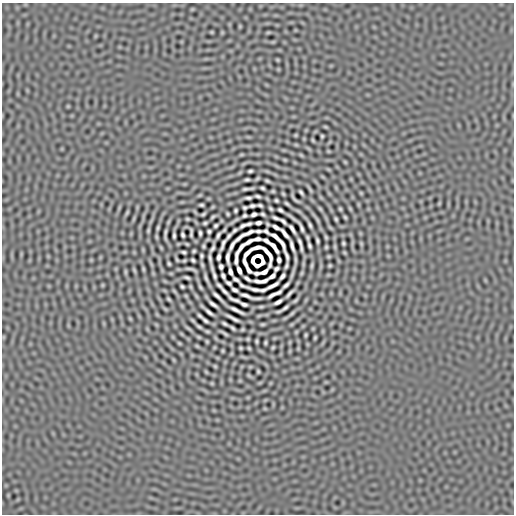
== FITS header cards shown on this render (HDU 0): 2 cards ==
NAXIS1  =                  512
NAXIS2  =                  512

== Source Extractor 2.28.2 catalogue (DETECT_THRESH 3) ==
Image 512 x 512 px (HDU 0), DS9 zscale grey, 1 PNG px = 1 image px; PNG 516 x 516 px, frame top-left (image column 1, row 512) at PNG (2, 3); no overlay
Background 1.49e-06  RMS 2.1e-04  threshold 6.41e-04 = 3 sigma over >= 5 px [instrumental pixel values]
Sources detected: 206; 10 with non-positive FLUX_AUTO (blend fragments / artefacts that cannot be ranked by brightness) are not listed; the other 196 listed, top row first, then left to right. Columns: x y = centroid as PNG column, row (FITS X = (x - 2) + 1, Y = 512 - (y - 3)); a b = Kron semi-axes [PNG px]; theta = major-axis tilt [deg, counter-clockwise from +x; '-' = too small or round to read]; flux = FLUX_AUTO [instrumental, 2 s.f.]
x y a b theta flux
240 26 6 3 72 0.012
211 32 3 2 - 0.014
268 32 6 4 1 0.012
277 60 3 2 - 0.012
68 106 4 3 - 0.014
296 135 3 2 - 0.014
322 136 3 3 - 0.017
313 140 4 2 - 0.016
296 145 6 4 -19 0.012
328 151 4 3 - 0.013
241 155 7 3 19 0.014
301 155 6 3 -45 0.015
285 160 6 3 -18 0.012
345 162 5 3 - 0.015
328 169 6 4 -19 0.011
250 171 4 3 - 0.024
267 171 7 4 -19 0.015
257 178 4 2 - 0.017
247 179 5 3 - 0.024
267 181 5 3 - 0.021
262 188 4 3 - 0.022
245 189 7 2 3 0.031
273 191 3 3 - 0.017
301 192 6 3 -53 0.027
361 193 5 3 - 0.014
283 194 3 2 - 0.015
258 196 5 3 - 0.027
248 198 7 3 -1 0.033
295 199 11 2 -48 0.022
276 200 4 3 - 0.02
439 203 5 3 - 0.013
287 204 5 3 - 0.022
201 205 5 3 - 0.023
260 205 5 3 - 0.024
252 206 6 3 5 0.032
245 207 4 3 - 0.022
271 208 4 3 - 0.021
320 209 4 2 - 0.017
340 209 3 2 - 0.016
235 210 3 3 - 0.021
280 210 6 3 -35 0.029
127 212 4 2 - 0.017
195 212 8 3 -58 0.013
203 214 5 2 - 0.02
228 214 4 2 - 0.017
254 214 5 3 - 0.034
262 214 4 3 - 0.022
244 216 4 3 - 0.023
213 217 5 3 - 0.02
345 217 4 2 - 0.017
276 218 7 3 -19 0.029
134 219 9 3 69 0.022
187 219 3 2 - 0.016
336 219 4 3 - 0.02
235 220 13 2 34 0.039
317 220 11 4 -60 0.026
283 221 7 3 -42 0.032
205 223 4 3 - 0.021
258 223 5 3 - 0.036
249 224 5 3 - 0.028
310 225 6 2 -67 0.029
216 226 4 3 - 0.024
243 226 6 3 27 0.032
276 227 7 3 -31 0.043
330 227 9 3 -45 0.014
158 228 4 2 - 0.02
301 228 12 3 -63 0.05
292 229 9 3 -58 0.043
148 230 4 3 - 0.017
224 230 4 2 - 0.015
235 230 6 3 39 0.027
209 231 4 3 - 0.023
258 231 7 3 -2 0.033
266 231 6 3 -38 0.014
191 233 9 3 -89 0.026
200 233 5 3 - 0.027
284 233 12 3 -51 0.053
165 234 11 2 89 0.032
174 235 6 3 -87 0.029
183 235 5 3 - 0.026
218 235 7 3 62 0.031
229 236 7 3 51 0.031
275 236 10 3 -37 0.049
156 237 7 3 -81 0.017
326 237 3 2 - 0.016
257 239 7 3 6 0.036
266 241 6 3 -33 0.029
317 241 5 3 - 0.027
249 242 8 3 35 0.044
343 243 4 3 - 0.021
361 243 5 3 - 0.016
187 244 4 2 - 0.015
223 244 11 3 70 0.043
300 244 13 3 -75 0.052
232 245 9 3 61 0.052
309 245 6 3 -70 0.029
203 246 4 3 - 0.019
292 246 11 3 -73 0.057
335 246 7 3 -82 0.016
242 247 10 3 52 0.033
257 247 10 3 11 0.043
274 247 12 3 -52 0.042
326 247 3 3 - 0.017
212 248 7 3 58 0.031
194 251 4 3 - 0.019
183 252 5 3 - 0.024
247 253 10 3 49 0.034
201 256 4 3 - 0.021
218 257 6 3 82 0.038
236 257 13 3 84 0.0064
210 258 11 2 -82 0.048
228 258 12 3 90 0.04
177 260 4 2 - 0.015
184 260 3 2 - 0.015
193 260 4 3 - 0.023
279 260 5 3 - 0.035
245 263 8 3 -68 0.041
169 264 4 3 - 0.019
202 265 4 2 - 0.019
312 265 8 3 85 0.021
330 266 3 3 - 0.017
221 267 5 4 - 0.03
143 269 8 3 -79 0.02
191 269 11 2 -14 0.031
276 269 5 3 - 0.03
134 270 6 3 -55 0.018
239 270 8 3 -68 0.052
249 270 6 3 -57 0.029
125 272 7 4 -82 0.016
230 272 6 3 -74 0.048
214 276 8 3 -73 0.043
223 276 6 3 -64 0.032
272 276 7 3 35 0.03
282 276 6 3 54 0.036
187 277 5 3 - 0.027
206 278 8 2 -72 0.032
236 279 7 3 -33 0.03
247 279 7 3 -34 0.035
228 283 6 3 -31 0.031
102 285 5 3 - 0.011
219 285 6 2 -43 0.031
242 285 11 3 -23 0.0067
273 285 12 3 28 0.056
286 285 7 3 41 0.039
182 286 4 3 - 0.021
191 287 7 3 -71 0.015
200 287 5 2 - 0.021
255 289 11 3 -13 0.047
235 290 6 3 -26 0.033
263 290 8 3 13 0.026
224 291 9 3 -43 0.039
289 293 9 2 46 0.04
274 294 15 3 25 0.059
246 296 12 3 -20 0.06
218 297 13 3 -44 0.06
258 298 8 2 2 0.033
169 299 4 2 - 0.019
234 300 13 3 -23 0.038
278 302 8 3 29 0.047
213 304 9 3 -35 0.047
244 304 6 3 -16 0.033
261 306 8 3 5 0.022
285 308 7 3 35 0.036
165 309 8 3 -45 0.015
236 310 15 3 -26 0.073
209 312 9 3 -38 0.047
292 313 8 3 45 0.022
200 316 6 2 -44 0.025
130 318 5 3 - 0.011
233 318 14 3 -28 0.061
205 321 6 3 -36 0.03
225 324 5 3 - 0.027
262 324 4 3 - 0.017
199 327 6 3 -34 0.027
188 328 11 3 -34 0.023
232 328 6 3 -41 0.027
242 329 3 2 - 0.015
224 333 8 2 -31 0.029
306 335 3 2 - 0.014
199 337 4 2 - 0.015
315 338 4 2 - 0.016
248 339 3 2 - 0.015
207 341 3 2 - 0.015
257 341 4 3 - 0.019
179 343 5 3 - 0.016
265 343 4 3 - 0.018
197 346 6 3 -44 0.016
273 347 4 2 - 0.015
240 348 3 2 - 0.016
249 348 3 2 - 0.015
223 351 3 2 - 0.015
174 360 6 3 -71 0.012
215 366 3 2 - 0.014
258 371 4 3 - 0.018
206 372 5 3 - 0.014
249 375 6 4 -45 0.013
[10 non-positive-flux detections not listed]